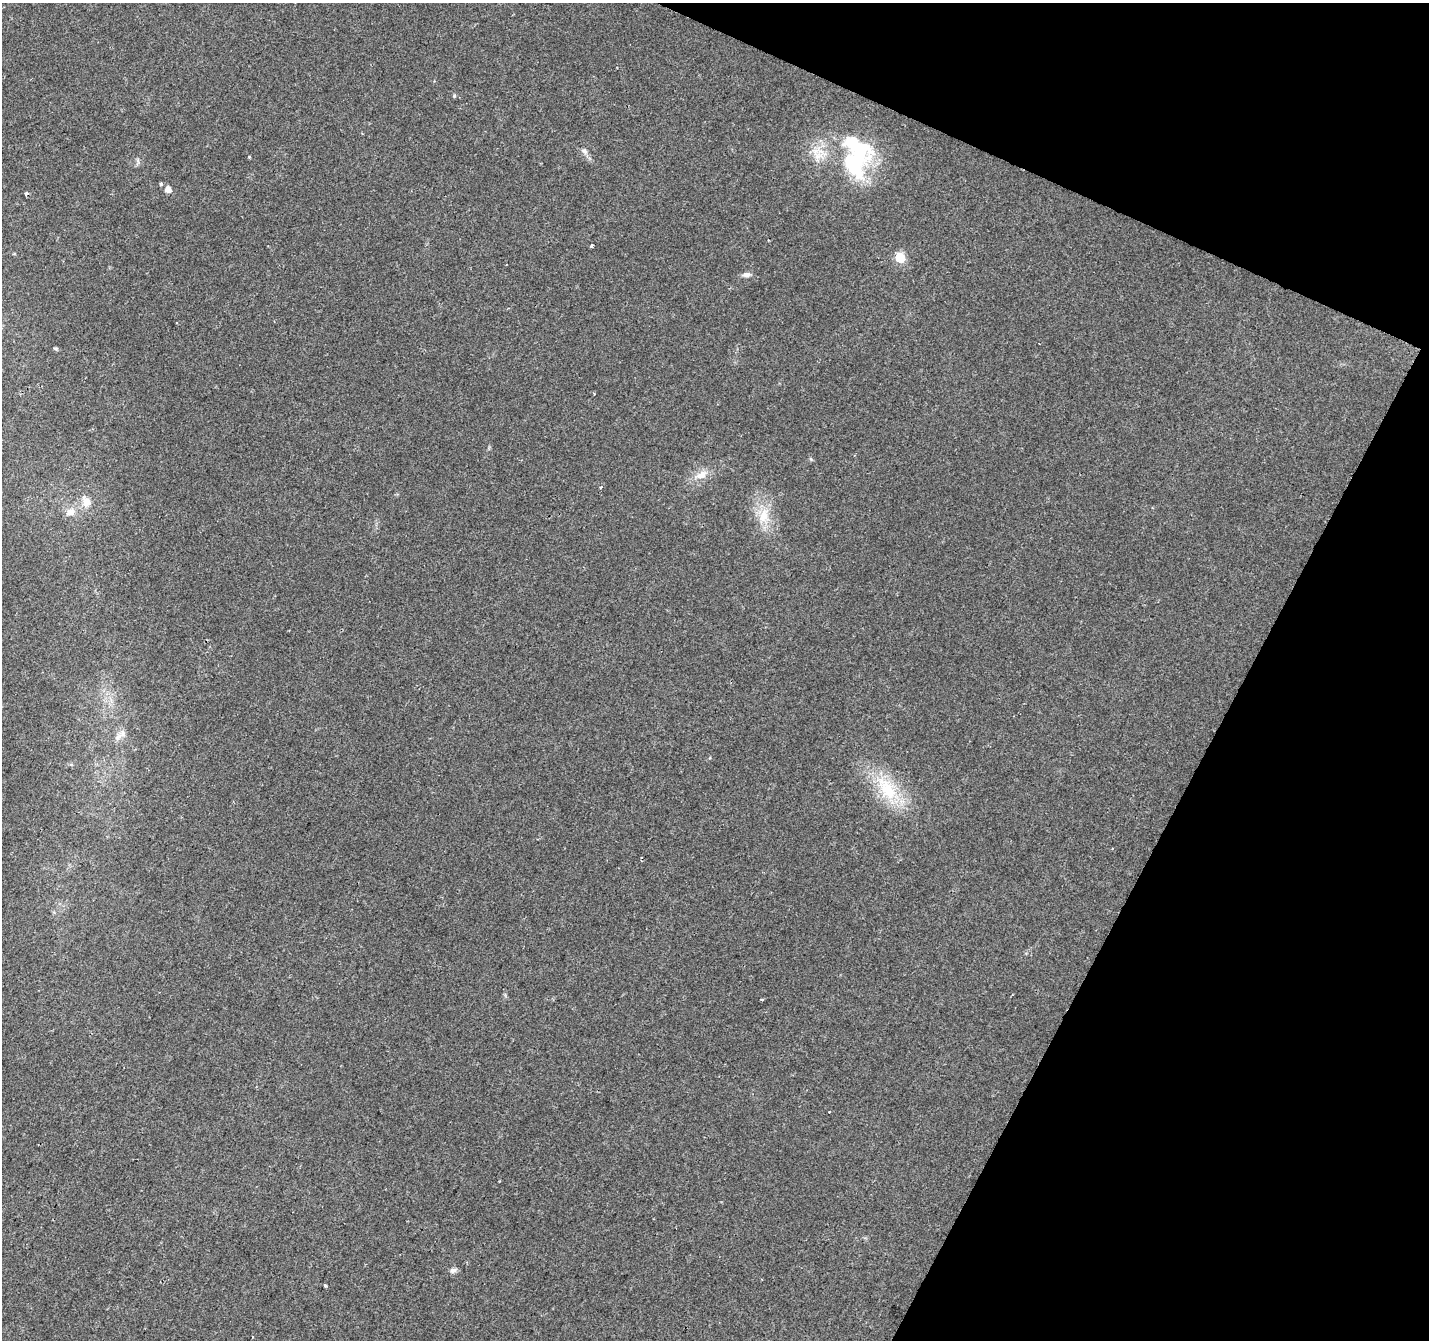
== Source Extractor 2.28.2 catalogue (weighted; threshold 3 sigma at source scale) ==
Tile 8 of 4 x 4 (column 4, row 2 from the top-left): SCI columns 4283-5709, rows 2879-4216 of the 5715 x 5822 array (HDU 1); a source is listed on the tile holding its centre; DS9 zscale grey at full resolution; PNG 1431 x 1342 px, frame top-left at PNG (2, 3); no overlay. Shown black and unused: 21% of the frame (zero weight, under 2 of 3 exposures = <1% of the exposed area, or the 3 px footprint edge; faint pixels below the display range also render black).
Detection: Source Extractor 2.28.2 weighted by HDU 2 'WHT'; one run over the whole footprint, this tile lists its part. Background 0.0438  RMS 0.0065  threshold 0.0293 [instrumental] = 3 sigma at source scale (4.5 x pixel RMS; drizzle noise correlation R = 1.50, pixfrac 1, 0.0396/0.0396 arcsec/px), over >= 5 px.
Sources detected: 28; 2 inside a brighter object's white glare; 1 cosmic-ray / hot-pixel residue — not listed; the other 25 listed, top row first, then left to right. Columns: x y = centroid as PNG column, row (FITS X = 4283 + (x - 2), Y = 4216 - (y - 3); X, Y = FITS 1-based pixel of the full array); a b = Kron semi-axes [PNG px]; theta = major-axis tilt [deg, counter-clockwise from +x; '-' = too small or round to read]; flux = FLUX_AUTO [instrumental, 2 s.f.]
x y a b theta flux
454 96 5 3 - 0.76
584 151 10 6 -42 2.4
859 153 38 36 -61 56
817 156 32 12 33 13
249 157 3 3 - 0.91
161 184 4 3 - 1.2
168 189 6 6 - 4.5
26 193 4 3 - 2.7
591 246 3 3 - 2.7
900 258 6 6 - 28
746 275 10 6 1 2.7
56 348 8 4 -8 0.9
811 459 5 4 - 0.82
701 475 18 10 27 7.5
601 487 3 2 - 0.66
87 502 13 11 76 6.4
70 512 13 10 29 5.5
764 515 25 14 74 15
118 737 15 7 45 4.5
887 789 41 21 -58 35
762 999 3 2 - 0.88
830 1112 3 3 - 4.7
453 1270 9 7 11 2.3
325 1286 4 3 - 2.1
253 1337 3 2 - 0.97
Overlapping masked pixels (flux is a lower limit): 1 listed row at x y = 26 193